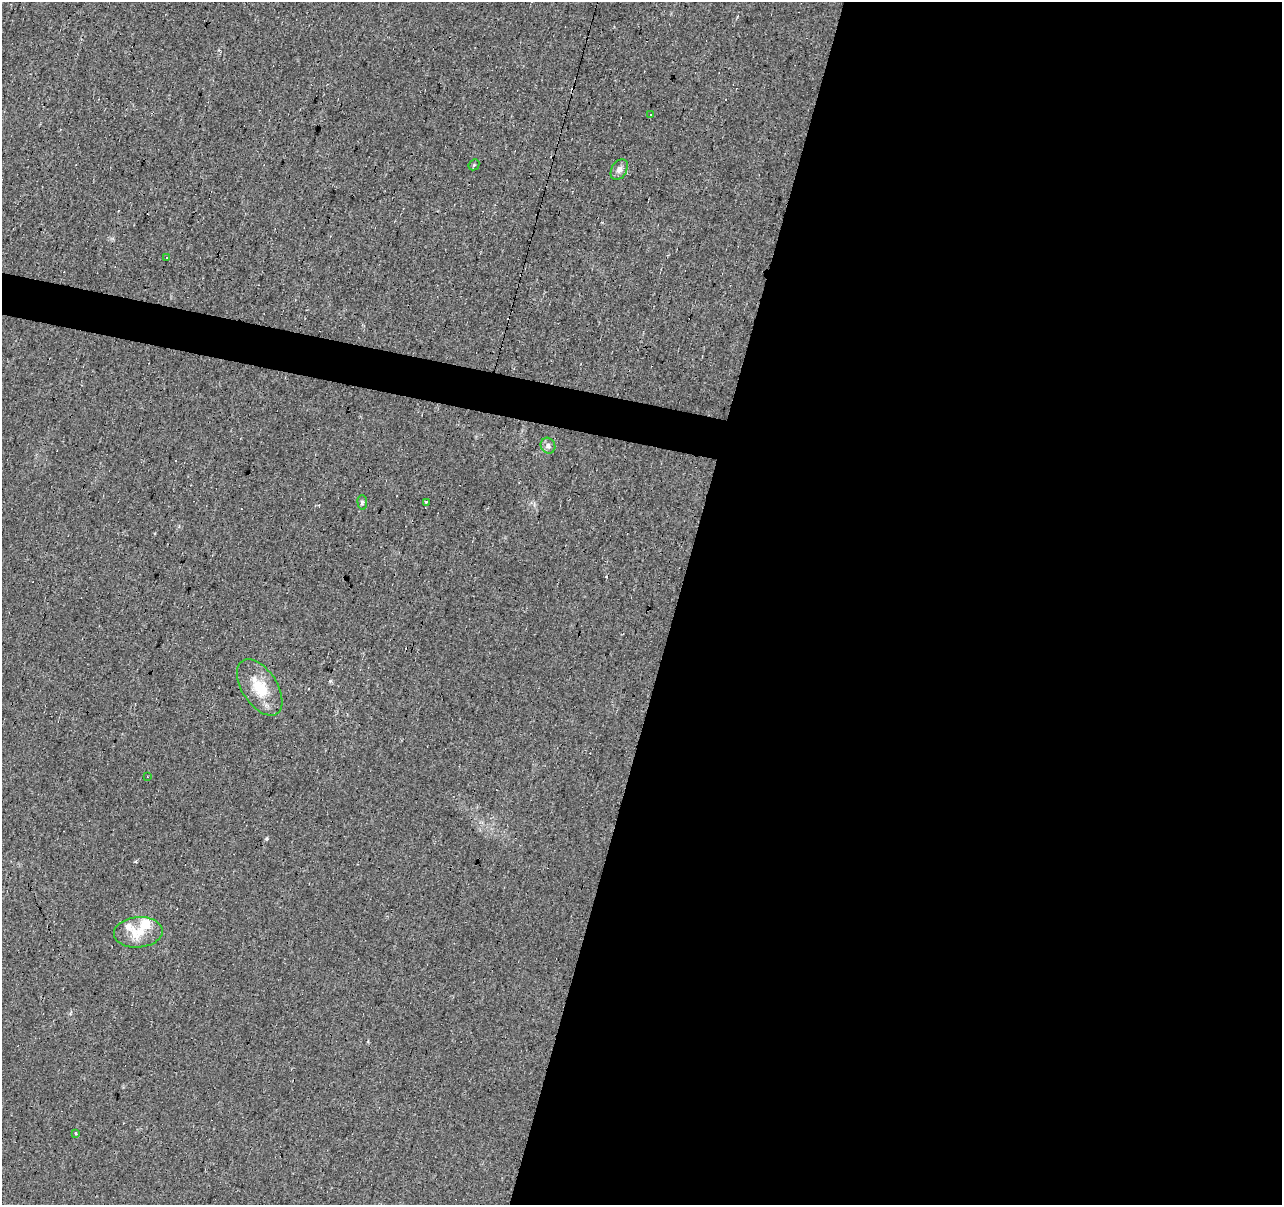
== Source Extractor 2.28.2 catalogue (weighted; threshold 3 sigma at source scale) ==
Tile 12 of 4 x 4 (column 4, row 3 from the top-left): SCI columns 3845-5124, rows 1482-2684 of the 5124 x 5307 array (HDU 1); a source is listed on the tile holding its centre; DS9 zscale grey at full resolution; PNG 1284 x 1207 px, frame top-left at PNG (2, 2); each listed source drawn as its Kron ellipse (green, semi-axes under 4 px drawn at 4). Shown black and unused: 49% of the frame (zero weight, under 2 of 3 exposures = <1% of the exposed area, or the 3 px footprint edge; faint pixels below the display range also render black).
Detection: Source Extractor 2.28.2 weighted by HDU 2 'WHT'; one run over the whole footprint, this tile lists its part. Background 0.0329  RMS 0.0062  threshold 0.0278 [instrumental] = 3 sigma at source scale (4.5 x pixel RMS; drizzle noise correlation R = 1.50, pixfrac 1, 0.0396/0.0396 arcsec/px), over >= 5 px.
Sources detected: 18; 5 cosmic-ray / hot-pixel residue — neither listed nor drawn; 2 inside a brighter listed object's ellipse — not listed separately; the other 11 listed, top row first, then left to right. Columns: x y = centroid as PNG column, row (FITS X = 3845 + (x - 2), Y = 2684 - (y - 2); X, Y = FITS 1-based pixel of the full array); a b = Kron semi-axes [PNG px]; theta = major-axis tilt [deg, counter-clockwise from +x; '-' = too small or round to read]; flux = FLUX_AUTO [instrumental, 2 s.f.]
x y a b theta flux
650 115 4 3 - 1
474 165 6 5 - 0.85
619 169 11 7 59 3.1
167 257 3 2 - 0.92
548 446 8 7 - 2.1
362 502 7 5 -85 1.2
426 502 3 3 - 1.1
260 687 31 17 -57 18
147 777 3 2 - 0.72
138 932 24 15 4 12
75 1133 3 3 - 4.8
Unlisted compact peaks at least as high as the median listed source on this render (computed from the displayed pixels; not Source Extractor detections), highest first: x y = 266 839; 330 681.